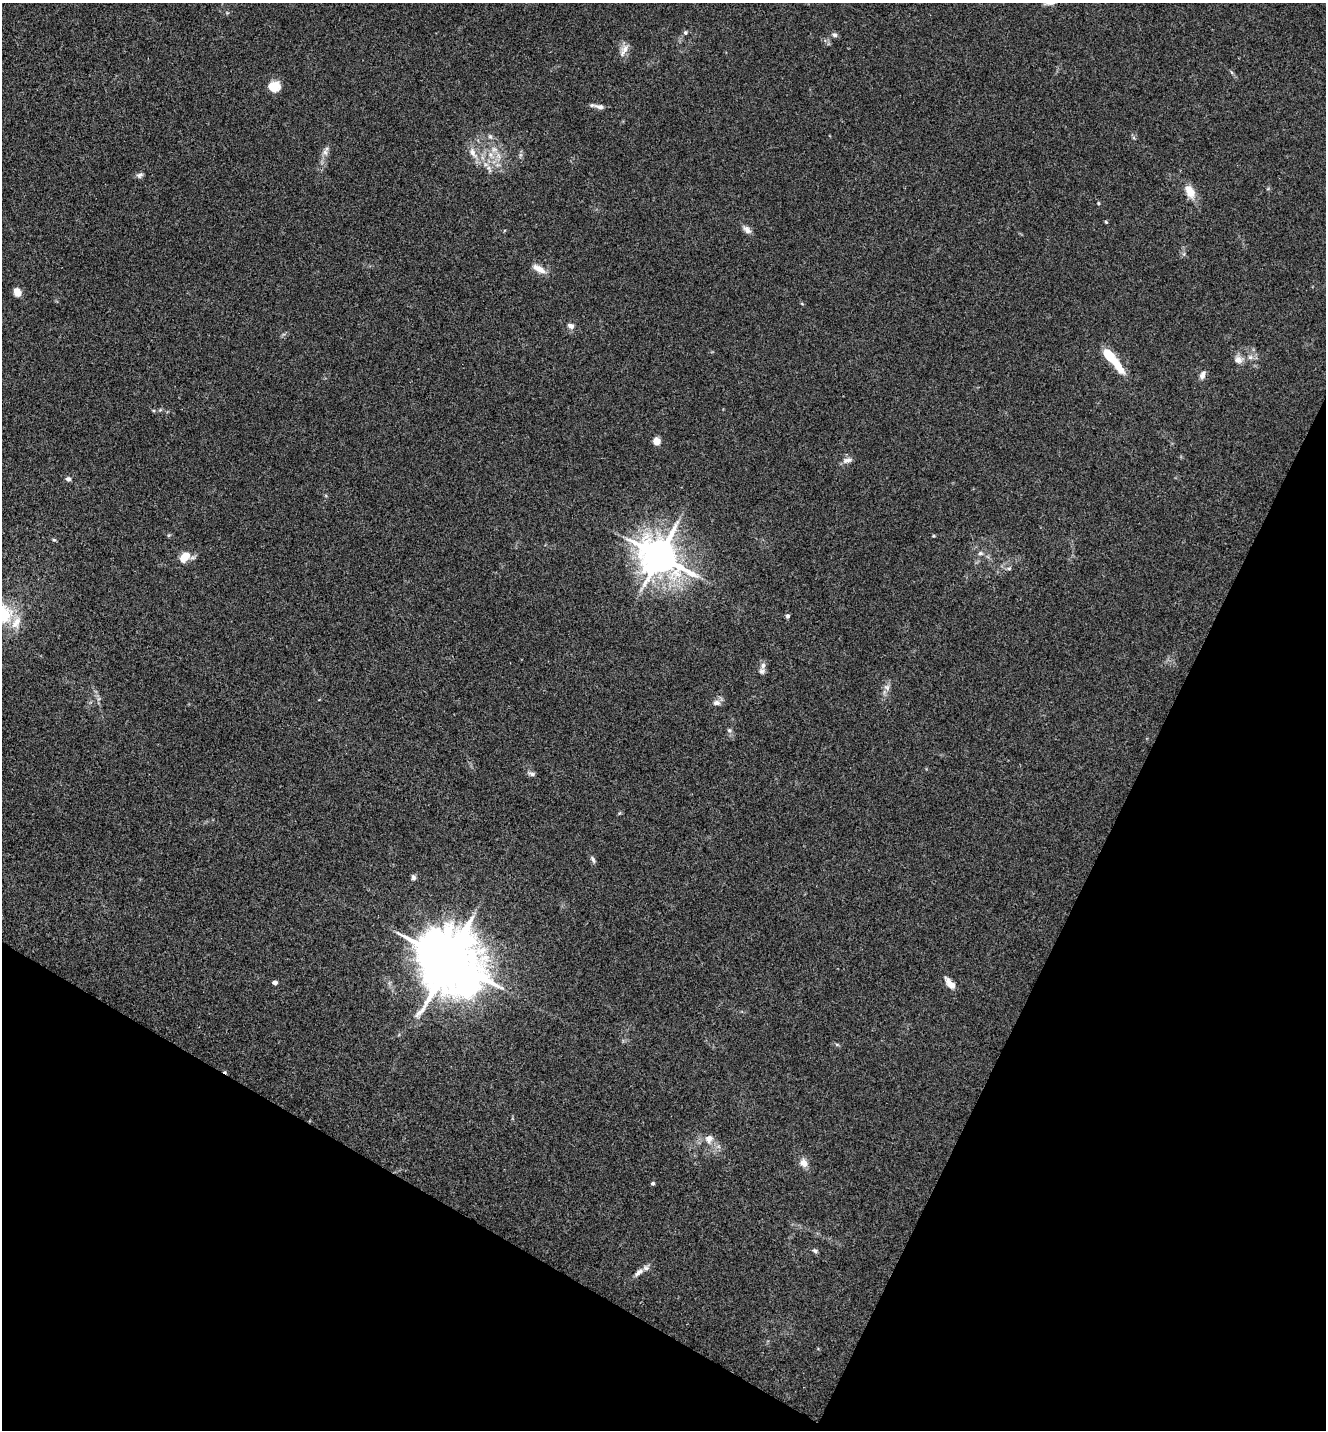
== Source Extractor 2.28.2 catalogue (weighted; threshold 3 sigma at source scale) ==
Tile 15 of 4 x 4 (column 3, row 4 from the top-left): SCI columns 2933-4256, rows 3-1430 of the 5726 x 5715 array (HDU 1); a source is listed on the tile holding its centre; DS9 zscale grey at full resolution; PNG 1328 x 1432 px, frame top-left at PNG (2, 3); no overlay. Shown black and unused: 25% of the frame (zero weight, under 3 of 4 exposures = <1% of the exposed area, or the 3 px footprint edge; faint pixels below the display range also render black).
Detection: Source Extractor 2.28.2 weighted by HDU 2 'WHT'; one run over the whole footprint, this tile lists its part. Background 0.0238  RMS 0.0045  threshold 0.0202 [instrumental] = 3 sigma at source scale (4.5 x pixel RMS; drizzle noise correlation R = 1.50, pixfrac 1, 0.05/0.05 arcsec/px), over >= 5 px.
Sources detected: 54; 1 cosmic-ray / hot-pixel residue — not listed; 3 inside a brighter listed object's ellipse — not listed separately; the other 50 listed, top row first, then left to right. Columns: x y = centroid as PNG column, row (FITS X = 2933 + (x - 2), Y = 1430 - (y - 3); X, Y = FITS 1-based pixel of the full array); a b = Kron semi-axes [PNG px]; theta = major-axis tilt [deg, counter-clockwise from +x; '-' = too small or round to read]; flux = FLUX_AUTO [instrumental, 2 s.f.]
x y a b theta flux
1051 3 13 5 12 2
685 33 6 6 - 0.85
834 35 7 6 - 1.1
625 49 15 8 42 3.1
1231 72 6 4 -70 0.61
274 87 11 10 - 8.7
599 107 14 6 -13 2.1
490 137 7 5 -68 1
325 152 10 7 87 2
473 153 18 9 -56 4.5
498 156 11 6 -69 2.7
489 169 12 5 -60 1.9
140 175 9 6 24 1.3
1190 191 18 11 -63 5.8
1098 203 5 3 - 0.44
1106 222 5 3 - 0.44
747 229 13 7 -40 2.2
539 269 18 7 -29 4.3
17 292 8 6 -62 4.4
571 326 8 6 -26 1.9
1250 357 8 6 0 1.7
1112 359 35 8 -51 17
1238 360 12 10 -17 2.9
1203 375 12 7 69 2
656 441 8 7 - 3.1
847 460 14 6 13 2.1
68 479 6 5 - 1.4
169 535 6 4 71 0.45
54 540 5 4 - 0.6
980 553 7 6 - 1.1
659 556 12 10 -33 1300
184 557 13 8 47 7.2
1009 568 6 4 1 0.73
2 614 24 19 -40 22
787 616 5 4 - 1.3
763 666 10 6 75 1.8
887 687 9 7 -35 1.7
716 703 11 7 0 2.1
729 730 6 6 - 0.87
532 774 10 5 -15 1.2
593 859 10 5 -61 1.2
413 877 7 5 -64 1
449 960 19 16 -43 3900
275 982 4 4 - 2.3
950 984 12 6 -50 5.3
709 1139 12 10 86 3.5
804 1163 10 9 - 3.4
653 1183 4 4 - 0.82
815 1251 7 5 -14 0.91
638 1272 16 7 40 2.5
Isophote crosses this tile's border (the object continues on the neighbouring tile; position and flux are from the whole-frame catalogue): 2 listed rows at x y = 1051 3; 2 614